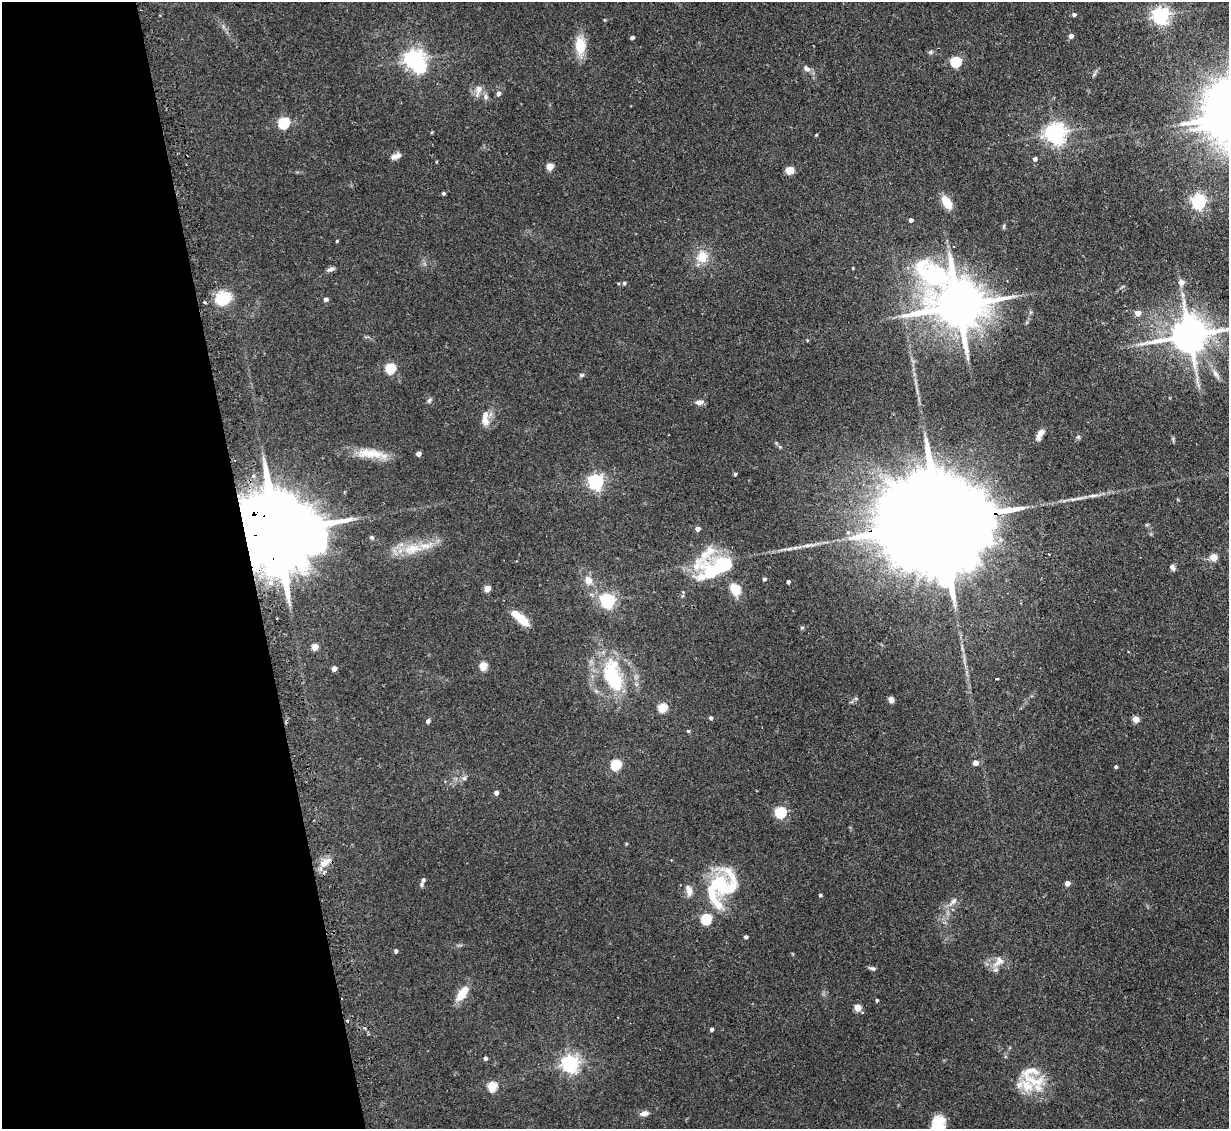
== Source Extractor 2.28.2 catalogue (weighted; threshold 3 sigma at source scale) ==
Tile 5 of 4 x 4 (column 1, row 2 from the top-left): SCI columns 33-1259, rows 2414-3540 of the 4972 x 4943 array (HDU 1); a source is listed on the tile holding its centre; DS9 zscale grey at full resolution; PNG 1231 x 1131 px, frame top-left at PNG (2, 2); no overlay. Shown black and unused: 20% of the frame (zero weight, under 2 of 3 exposures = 4% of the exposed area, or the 3 px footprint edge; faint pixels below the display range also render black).
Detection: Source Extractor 2.28.2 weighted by HDU 2 'WHT'; one run over the whole footprint, this tile lists its part. Background 0.137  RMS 0.0072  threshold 0.0322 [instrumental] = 3 sigma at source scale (4.5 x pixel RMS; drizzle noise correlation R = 1.50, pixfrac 1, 0.05/0.05 arcsec/px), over >= 5 px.
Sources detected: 120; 3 inside a brighter object's white glare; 2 cosmic-ray / hot-pixel residue — not listed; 10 inside a brighter listed object's ellipse — not listed separately; the other 105 listed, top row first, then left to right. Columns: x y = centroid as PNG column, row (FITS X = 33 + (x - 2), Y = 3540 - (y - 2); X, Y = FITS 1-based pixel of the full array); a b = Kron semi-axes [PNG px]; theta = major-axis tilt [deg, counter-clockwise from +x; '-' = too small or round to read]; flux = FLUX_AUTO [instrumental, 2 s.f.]
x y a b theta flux
1074 14 4 4 - 1.5
1161 15 6 6 - 270
1071 36 5 5 - 2.4
632 37 4 3 - 1.9
580 45 16 10 -88 18
930 52 5 5 - 1.2
414 59 7 6 - 330
956 61 5 5 - 51
807 68 10 7 -40 2.7
478 91 19 6 77 3.9
499 93 5 5 - 2.5
486 97 8 6 79 2
284 123 6 5 - 67
1055 133 7 7 - 410
816 135 4 3 - 0.6
396 156 12 6 19 3.7
1035 159 5 5 - 2
550 166 5 4 - 15
790 170 8 7 - 5.5
443 193 4 4 - 1.1
947 202 13 8 -60 13
1198 202 7 6 - 150
911 220 4 4 - 2.6
1004 226 6 4 71 0.94
337 241 3 3 - 0.71
702 257 14 13 - 11
853 268 4 3 - 0.51
330 269 10 5 21 2.1
1181 282 6 6 - 4.4
624 283 4 4 - 1.2
223 298 14 11 25 28
326 299 4 4 - 2.3
958 305 20 15 -29 3800
1138 313 5 5 - 6.2
1189 335 12 10 11 1900
390 368 5 5 - 48
1216 374 15 6 -58 3.7
582 375 6 5 - 1.2
429 400 8 5 62 1.3
700 402 10 6 8 3.2
484 420 15 10 -52 5.7
1040 435 15 6 62 4.7
368 453 31 13 -3 15
418 454 4 4 - 3.7
735 474 4 3 - 1.1
253 476 5 4 - 1.6
596 482 6 6 - 190
937 522 83 21 7 35000
697 529 4 4 - 4.2
276 532 34 18 6 13000
372 537 6 5 - 1.2
412 549 29 13 13 18
707 553 38 14 49 18
1213 557 5 4 - 15
723 565 23 18 26 29
1172 567 8 6 -63 2.1
764 579 4 4 - 1.5
588 580 12 10 -68 6
788 582 3 3 - 1.7
271 583 7 6 - 4.2
487 588 4 4 - 9.5
735 589 11 9 -54 13
608 600 6 6 - 160
521 620 17 9 -43 13
802 628 6 4 1 0.9
315 647 5 4 - 9.9
483 666 5 5 - 20
334 668 4 4 - 3.7
612 675 46 21 -74 49
997 679 4 3 - 2.1
891 700 6 5 - 2.9
663 707 5 5 - 32
711 718 4 4 - 1.4
1136 719 4 4 - 12
428 721 5 4 - 2
688 731 4 4 - 0.89
975 763 5 4 - 4.8
616 764 6 5 - 45
1116 767 4 3 - 1.3
464 778 7 5 44 1.6
496 793 5 4 - 2.3
780 812 6 5 - 63
325 862 17 9 31 7.2
423 880 7 5 64 2
1067 883 4 4 - 4.9
722 885 35 30 40 53
689 890 16 8 -76 4.5
820 895 4 3 - 1.1
953 901 9 6 46 2.5
706 919 5 5 - 48
746 937 4 3 - 1.9
396 951 4 4 - 1.5
999 961 19 11 43 6.9
873 968 7 5 -16 1.6
462 993 20 8 53 11
877 1000 4 3 - 1
857 1008 5 4 - 13
347 1021 3 3 - 1.1
712 1029 4 3 - 1.6
485 1058 4 4 - 1.6
570 1064 6 6 - 280
1034 1081 33 15 -8 21
492 1086 5 5 - 35
644 1113 11 6 13 3.1
937 1124 18 15 68 20
Overlapping masked pixels (flux is a lower limit): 2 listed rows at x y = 937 522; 276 532
Isophote crosses this tile's border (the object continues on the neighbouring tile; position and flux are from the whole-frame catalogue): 2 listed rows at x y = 1189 335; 937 1124